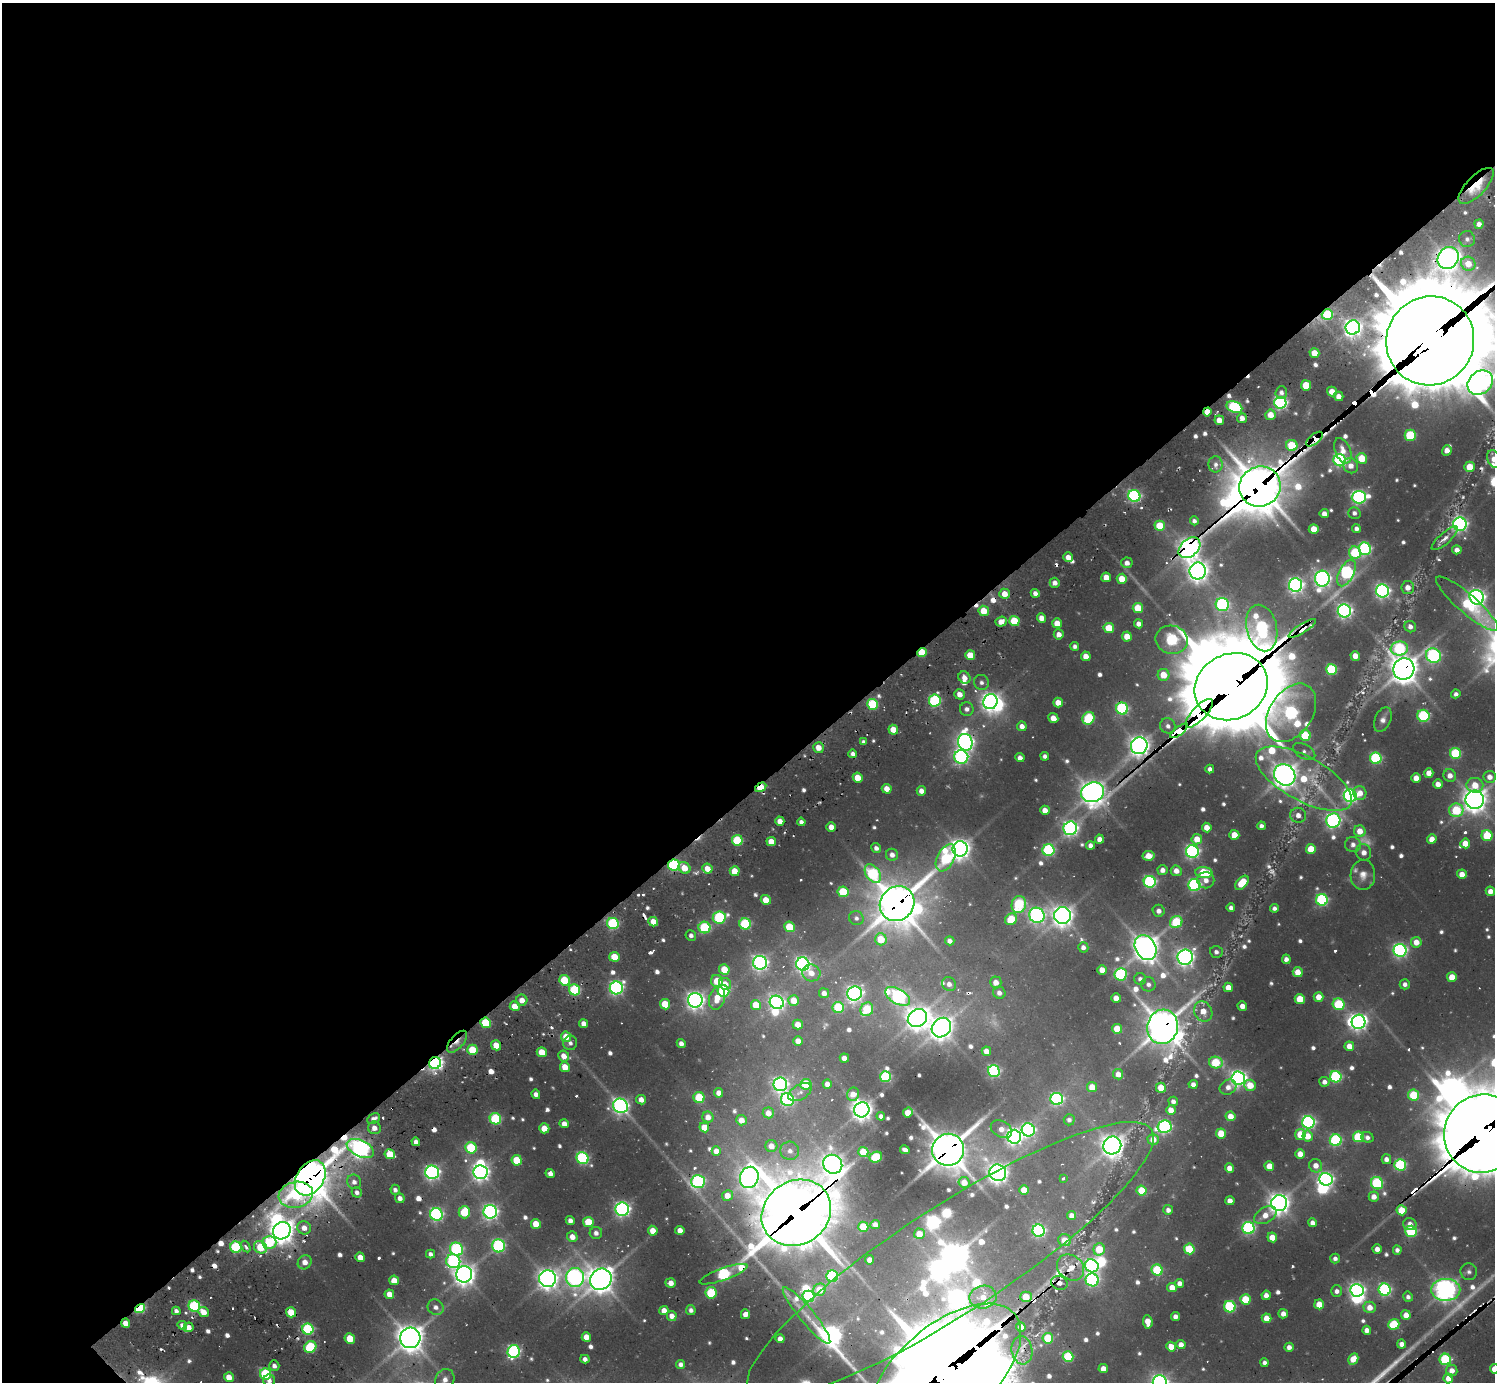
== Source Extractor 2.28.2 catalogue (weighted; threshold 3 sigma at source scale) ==
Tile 2 of 4 x 4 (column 2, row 1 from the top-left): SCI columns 1494-2986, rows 4485-5864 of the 6144 x 6133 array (HDU 1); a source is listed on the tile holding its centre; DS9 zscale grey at full resolution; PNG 1497 x 1384 px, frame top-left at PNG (2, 3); each listed source drawn as its Kron ellipse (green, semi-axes under 4 px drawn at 4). Shown black and unused: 58% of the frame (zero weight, under 2 of 3 exposures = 7% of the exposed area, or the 3 px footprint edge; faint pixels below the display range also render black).
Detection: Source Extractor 2.28.2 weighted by HDU 2 'WHT'; one run over the whole footprint, this tile lists its part. Background 0.135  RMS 0.011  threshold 0.0487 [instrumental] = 3 sigma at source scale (4.5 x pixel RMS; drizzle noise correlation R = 1.50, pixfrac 1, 0.05/0.05 arcsec/px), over >= 5 px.
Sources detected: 761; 25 too faint to see at this stretch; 17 inside a brighter object's white glare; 32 cosmic-ray / hot-pixel residue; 2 long thin detections or spike segments (spike, bleed or trail) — neither listed nor drawn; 8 inside a brighter listed object's ellipse — not listed separately; of the other 677, all 500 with FLUX_AUTO >= 5.14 (the completeness limit of this list) listed and drawn (177 fainter detections not listed), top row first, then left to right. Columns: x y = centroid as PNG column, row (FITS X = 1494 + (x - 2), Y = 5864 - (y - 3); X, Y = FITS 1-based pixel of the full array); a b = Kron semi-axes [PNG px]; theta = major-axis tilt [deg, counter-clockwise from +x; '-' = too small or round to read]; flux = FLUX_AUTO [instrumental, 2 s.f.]
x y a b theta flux
1476 186 23 9 46 53
1479 224 5 4 - 8.8
1467 239 8 8 - 6.1
1448 258 11 10 - 1200
1468 264 7 6 - 22
1327 315 5 5 - 90
1353 328 7 7 - 740
1430 341 45 43 56 31000
1314 353 5 4 - 26
1480 383 14 11 40 730
1306 385 5 5 - 40
1332 391 5 5 - 18
1281 392 6 5 - 5.5
1339 396 5 4 - 12
1280 403 6 6 - 330
1234 407 8 5 -20 190
1207 412 4 4 - 17
1270 415 5 5 - 19
1242 418 5 4 - 10
1219 420 4 4 - 13
1410 435 5 5 - 84
1314 439 10 5 40 640
1292 445 6 5 - 60
1447 450 5 4 - 12
1343 451 13 7 -68 13
1362 458 5 5 - 38
1494 459 9 6 -68 14
1340 460 6 6 - 270
1216 464 8 7 - 7.3
1351 466 8 7 - 11
1470 467 5 5 - 30
1260 486 21 20 - 4500
1134 496 6 6 - 280
1359 497 7 6 - 370
1354 513 6 5 - 5.3
1324 514 4 4 - 9.5
1194 521 4 4 - 5.2
1460 524 6 6 - 480
1160 526 5 5 - 53
1314 529 5 5 - 24
1356 529 4 4 - 6
1445 538 16 5 42 8.1
1189 548 12 8 41 1200
1365 549 6 6 - 230
1457 550 5 4 - 9.4
1355 553 6 6 - 80
1068 557 5 4 - 11
1127 563 5 5 - 8.8
1198 571 8 8 - 1000
1346 573 14 7 62 270
1106 577 5 4 - 17
1122 579 5 5 - 26
1322 579 8 7 - 610
1055 583 5 5 - 9.3
1296 585 7 6 - 540
1408 588 6 6 - 11
1382 591 7 6 - 420
1035 593 4 4 - 7.6
1005 594 5 5 - 18
1477 597 7 7 - 670
1222 604 6 6 - 270
1467 604 40 9 -41 88
1138 608 5 5 - 42
984 611 5 5 - 28
1344 611 6 6 - 490
1042 618 4 4 - 14
1014 621 5 5 - 55
1001 622 5 5 - 14
1057 623 5 5 - 20
1139 624 4 4 - 9.6
1410 627 6 5 - 7.3
1109 628 5 5 - 37
1262 628 23 15 -76 270
1302 628 16 4 32 240
1059 634 5 5 - 9.7
1127 636 5 5 - 19
1172 640 16 14 -13 220
1075 646 4 4 - 5.5
1399 648 8 7 - 170
922 653 5 4 - 54
970 655 5 5 - 32
1086 656 5 4 - 15
1355 656 5 4 - 15
1433 656 8 7 - 270
1331 669 5 5 - 110
1404 669 11 10 - 1900
1163 675 6 6 - 28
964 677 6 5 - 11
981 682 8 7 - 5.9
1231 687 38 32 27 19000
959 694 5 5 - 12
1456 694 5 4 - 5.9
935 701 6 6 - 180
990 702 8 7 - 780
1058 703 5 5 - 18
873 704 5 5 - 110
967 709 7 7 - 6.5
1122 709 6 6 - 200
1199 713 18 7 47 1600
1291 713 32 21 56 380
1423 716 6 6 - 150
1053 718 5 5 - 14
1088 718 6 5 - 99
1383 719 13 8 68 8.1
1022 726 5 4 - 9.3
1168 726 8 7 - 6.7
893 730 5 4 - 22
1179 731 10 4 37 1100
1305 735 5 5 - 70
864 742 4 4 - 5.2
965 742 8 7 - 640
1139 746 8 8 - 960
818 748 5 5 - 16
1304 751 12 7 -31 5.8
1455 753 5 5 - 110
853 754 4 4 - 5.3
1045 756 4 4 - 5.5
961 757 7 6 - 330
1020 758 4 4 - 9.4
1376 758 6 5 - 170
1210 769 4 4 - 6.2
1429 773 5 4 - 13
1285 775 11 10 - 1500
1450 776 6 6 - 11
1490 777 6 6 - 12
858 778 5 4 - 25
1416 778 5 4 - 16
1304 779 53 22 -29 120
1438 784 5 4 - 11
1475 785 8 7 - 23
761 787 6 4 31 39
887 789 5 4 - 16
921 791 5 4 - 9.2
1092 792 11 9 20 1400
1360 793 7 6 - 14
1350 796 6 6 - 400
1475 800 9 9 - 1400
1045 810 5 4 - 14
1456 810 7 7 - 79
1298 815 8 7 - 8.6
780 821 4 4 - 12
1333 821 7 7 - 410
801 822 4 4 - 5.7
1261 826 4 4 - 5.3
831 827 5 4 - 14
1070 828 7 7 - 480
1207 828 5 4 - 16
1360 831 6 5 - 18
1234 835 5 5 - 23
1487 836 6 5 - 71
1099 839 4 4 - 11
1197 839 5 5 - 20
1432 839 5 5 - 13
737 840 5 5 - 93
771 842 5 4 - 20
1465 843 5 5 - 20
1090 845 4 4 - 7.6
1353 845 8 7 - 7.8
876 848 5 4 - 6.4
960 849 8 7 - 1100
1311 849 5 5 - 33
1048 850 6 6 - 200
1192 851 6 6 - 340
1363 852 8 7 - 8.5
892 855 6 6 - 8.5
1149 856 6 5 - 21
946 858 14 8 64 150
674 865 5 5 - 230
684 868 6 5 - 22
707 869 5 5 - 18
1162 870 5 5 - 8.6
735 871 5 4 - 28
1176 871 5 5 - 13
1204 873 8 5 -6 63
873 874 10 7 -53 140
1462 874 5 4 - 16
1363 875 15 12 87 14
1206 880 8 8 - 8.6
1150 882 6 6 - 240
1242 883 8 5 50 40
1194 885 6 6 - 240
1490 891 4 4 - 11
843 892 5 5 - 67
766 900 5 5 - 27
1322 900 6 6 - 210
897 904 18 16 46 3500
1019 904 8 7 - 130
1231 908 4 4 - 6.3
1274 908 4 4 - 5.6
1159 911 6 6 - 7.7
1037 915 8 7 - 460
1062 915 8 8 - 1100
719 917 6 6 - 170
856 918 7 7 - 5.1
1011 919 6 5 - 44
653 922 5 4 - 18
1176 922 6 6 - 82
613 923 6 5 - 160
745 924 6 5 - 140
705 927 6 5 - 120
789 927 5 5 - 46
691 935 5 5 - 6.3
881 939 6 5 - 36
950 941 5 4 - 7.3
1416 942 5 5 - 17
1083 947 5 5 - 7
1145 948 13 10 -59 1600
1400 950 6 6 - 350
1216 952 6 6 - 5.8
614 957 5 5 - 40
1185 957 7 7 - 730
1286 959 4 4 - 7.1
760 963 7 7 - 480
803 964 7 6 - 490
724 969 5 5 - 33
1102 970 5 4 - 18
1298 972 5 5 - 19
811 973 9 8 - 12
1121 974 6 6 - 150
1452 977 5 5 - 28
1140 979 6 5 - 6.3
564 980 5 5 - 66
717 981 6 6 - 31
996 982 6 6 - 13
725 984 6 5 - 13
949 984 7 6 - 8.6
1148 984 7 7 - 6.1
1405 984 5 5 - 5.5
1228 987 5 4 - 15
616 988 6 6 - 370
575 990 6 5 - 120
723 991 6 5 - 140
824 993 5 5 - 8.2
855 993 7 7 - 520
999 993 6 6 - 7.8
898 996 13 7 -31 330
1319 997 5 4 - 16
717 998 12 7 72 22
1116 998 5 4 - 15
1300 999 5 5 - 35
522 1000 5 5 - 14
695 1000 7 7 - 770
794 1000 5 5 - 21
777 1002 7 6 - 480
665 1004 5 5 - 41
1339 1004 6 6 - 96
756 1005 5 5 - 32
515 1006 5 4 - 19
1242 1006 5 4 - 12
838 1007 6 5 - 92
867 1009 7 6 - 72
1203 1012 11 8 -64 17
917 1018 10 8 36 1300
1359 1022 7 7 - 590
485 1023 5 5 - 68
583 1023 4 4 - 8.4
798 1024 5 5 - 16
1163 1027 17 15 75 3100
941 1028 10 9 - 1200
1117 1029 5 5 - 33
566 1037 5 5 - 26
798 1041 5 4 - 13
457 1042 13 6 49 13
570 1043 7 7 - 5.3
681 1044 4 4 - 7.5
496 1045 5 5 - 23
1349 1046 5 5 - 16
472 1050 5 5 - 48
986 1051 5 4 - 13
542 1052 5 5 - 27
564 1056 5 5 - 13
844 1058 5 4 - 11
1216 1062 7 6 - 71
435 1063 6 6 - 450
565 1067 5 5 - 23
994 1071 6 5 - 230
1118 1074 5 5 - 13
885 1077 5 5 - 130
1336 1077 6 5 - 180
1238 1078 7 6 - 570
1324 1082 5 5 - 6.6
780 1084 7 6 - 440
806 1084 5 5 - 68
827 1084 5 4 - 9.6
1193 1084 4 4 - 9
1250 1085 6 5 - 30
1092 1087 5 5 - 22
1228 1087 9 7 32 9.8
1161 1088 5 5 - 22
800 1092 13 7 29 6.6
719 1093 4 4 - 11
536 1094 4 4 - 7.6
853 1094 6 6 - 14
1414 1095 5 5 - 69
699 1097 5 5 - 64
1057 1099 6 6 - 280
641 1100 5 4 - 11
787 1100 7 6 - 220
1173 1101 5 4 - 6.4
621 1106 8 7 - 570
862 1110 7 7 - 1100
1171 1110 5 4 - 15
768 1113 5 5 - 14
908 1113 5 5 - 24
881 1116 4 4 - 5.4
1230 1116 5 4 - 17
708 1117 5 5 - 12
374 1119 7 5 29 8.8
495 1119 6 5 - 130
741 1120 5 5 - 14
1069 1120 5 5 - 5.3
1308 1122 6 6 - 310
564 1124 5 4 - 11
704 1127 5 5 - 24
1165 1127 7 6 - 300
374 1128 6 6 - 11
544 1128 5 5 - 23
1001 1129 11 8 -29 12
1028 1130 6 6 - 310
1221 1133 5 5 - 34
1482 1133 39 38 - 14000
1300 1134 5 5 - 36
1308 1136 5 5 - 17
1014 1137 7 7 - 610
1358 1137 5 5 - 96
1367 1137 6 5 - 6.1
1153 1139 5 5 - 18
1336 1140 6 6 - 170
416 1142 4 4 - 8.9
1112 1145 9 8 - 1200
771 1146 6 6 - 13
360 1148 14 8 -25 730
471 1148 6 5 - 97
905 1150 5 4 - 7
948 1150 16 16 - 3400
716 1151 5 4 - 11
790 1151 9 9 - 8.4
863 1152 5 5 - 44
390 1154 5 5 - 40
1300 1154 5 4 - 16
876 1157 6 5 - 86
582 1158 6 5 - 210
1386 1159 5 5 - 7.8
517 1160 5 5 - 42
833 1164 10 9 - 990
1400 1165 6 5 - 160
1269 1166 5 5 - 21
1316 1166 7 6 - 13
1229 1168 5 4 - 12
432 1172 7 6 - 470
481 1172 7 7 - 690
550 1173 5 4 - 7.9
998 1173 8 8 - 1100
749 1177 11 9 68 880
310 1178 19 13 56 3100
1064 1178 3 3 - 9.3
1326 1179 7 6 - 420
698 1181 7 6 - 260
354 1182 7 6 - 7.7
964 1182 5 5 - 19
1377 1183 6 5 - 150
395 1190 5 4 - 5.4
1024 1190 5 5 - 22
1141 1190 5 5 - 39
357 1192 5 5 - 6.2
296 1195 17 13 11 110
727 1195 5 5 - 14
1374 1197 5 5 - 12
400 1198 5 4 - 8.3
1230 1201 4 4 - 11
1279 1203 8 8 - 1100
622 1209 7 6 - 460
1168 1210 5 5 - 7.1
1402 1210 5 5 - 38
464 1212 6 5 - 60
490 1212 7 6 - 500
796 1213 36 31 36 7000
436 1214 6 6 - 320
1071 1215 5 4 - 9.2
1265 1215 12 7 29 16
570 1221 4 4 - 7.3
588 1222 5 5 - 46
1312 1223 4 4 - 7.7
536 1224 5 5 - 26
1410 1224 7 6 - 7.7
875 1225 5 4 - 8.8
863 1227 5 5 - 42
304 1228 7 6 - 12
1248 1228 6 6 - 220
680 1230 4 4 - 11
282 1231 9 8 - 1500
653 1231 5 5 - 21
1039 1231 6 6 - 290
1411 1231 5 5 - 140
596 1233 6 6 - 7.5
919 1234 5 5 - 20
572 1237 5 5 - 13
1272 1237 5 5 - 19
1065 1240 6 6 - 20
269 1242 7 6 - 76
498 1246 6 6 - 220
236 1247 6 5 - 150
246 1247 6 4 -58 6.4
260 1247 7 6 - 42
456 1249 7 6 - 200
1099 1249 6 5 - 46
1189 1249 5 5 - 58
1377 1249 4 4 - 10
1397 1250 4 4 - 6.3
430 1254 4 4 - 5.3
360 1257 5 4 - 16
1335 1258 5 4 - 5.5
870 1260 4 4 - 13
453 1261 7 7 - 200
950 1261 240 53 33 5100
305 1262 7 6 - 13
1092 1266 7 6 - 360
1071 1267 15 12 -39 21
1157 1270 5 5 - 96
1469 1272 8 8 - 5.4
464 1274 8 8 - 1100
724 1274 25 6 20 220
832 1276 6 5 - 170
575 1278 9 9 - 610
548 1279 8 8 - 1000
601 1279 11 10 - 1700
394 1280 5 4 - 19
1092 1280 6 6 - 280
671 1283 5 4 - 13
1059 1283 8 7 - 7.3
1179 1283 4 4 - 8.5
1172 1287 5 4 - 15
819 1290 7 6 - 28
1357 1290 6 6 - 490
1385 1290 6 6 - 240
1446 1290 14 11 2 1200
1337 1291 5 5 - 6.5
711 1293 5 5 - 85
389 1294 5 4 - 15
1266 1295 4 4 - 7.9
808 1296 6 5 - 180
983 1297 13 11 9 22
1026 1297 6 5 - 29
1408 1297 5 5 - 5.5
1245 1299 5 5 - 49
1319 1304 5 5 - 24
194 1306 6 5 - 170
436 1307 8 7 - 7
1230 1307 6 5 - 130
1370 1307 6 6 - 15
140 1309 5 4 - 110
664 1310 4 4 - 14
691 1310 5 4 - 5.3
176 1311 4 4 - 5.8
203 1312 5 4 - 17
291 1312 5 5 - 36
745 1314 5 4 - 11
1283 1314 5 4 - 8.9
807 1315 36 7 -50 20
1406 1315 5 4 - 15
672 1316 5 5 - 9.5
1175 1316 4 4 - 7.6
1266 1318 5 4 - 17
1148 1322 7 4 -83 18
126 1323 5 4 - 13
1394 1324 6 5 - 66
182 1325 5 4 - 7.1
189 1327 5 5 - 12
1021 1327 5 4 - 13
308 1329 6 5 - 150
1367 1330 4 4 - 9.2
586 1337 5 4 - 17
410 1338 10 10 - 1800
1048 1338 5 5 - 66
350 1339 5 5 - 33
780 1339 4 4 - 9.3
1402 1344 4 4 - 9.3
1181 1345 4 4 - 12
310 1347 6 5 - 89
1171 1347 5 4 - 17
1289 1347 4 4 - 8.1
1022 1350 14 10 -83 13
514 1352 6 6 - 280
1068 1357 5 5 - 97
585 1359 4 4 - 5.4
1353 1359 6 5 - 20
1445 1359 6 5 - 150
1264 1363 4 4 - 5.7
681 1364 4 4 - 6.6
274 1366 5 5 - 6.8
1103 1369 5 4 - 12
1494 1369 4 4 - 16
1452 1371 6 5 - 12
945 1373 91 48 41 27000
266 1374 6 5 - 120
229 1377 5 4 - 18
1448 1378 5 5 - 14
269 1380 6 6 - 6.3
445 1380 11 9 62 10
1160 1382 7 7 - 580
Overlapping masked pixels (flux is a lower limit): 44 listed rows (the first 20) at x y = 1476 186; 1448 258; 1327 315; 1430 341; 1207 412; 1314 439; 1260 486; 1460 524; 1189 548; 1262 628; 1302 628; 922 653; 1404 669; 1231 687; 1199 713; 1179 731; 1139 746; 761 787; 1092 792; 674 865
Isophote crosses this tile's border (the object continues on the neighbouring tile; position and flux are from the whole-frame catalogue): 10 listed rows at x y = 1430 341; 1480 383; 1494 459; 1467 604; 1482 1133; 1494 1369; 945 1373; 269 1380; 445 1380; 1160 1382
Unlisted compact peaks at least as high as the median listed source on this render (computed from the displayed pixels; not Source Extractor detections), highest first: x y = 139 1372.